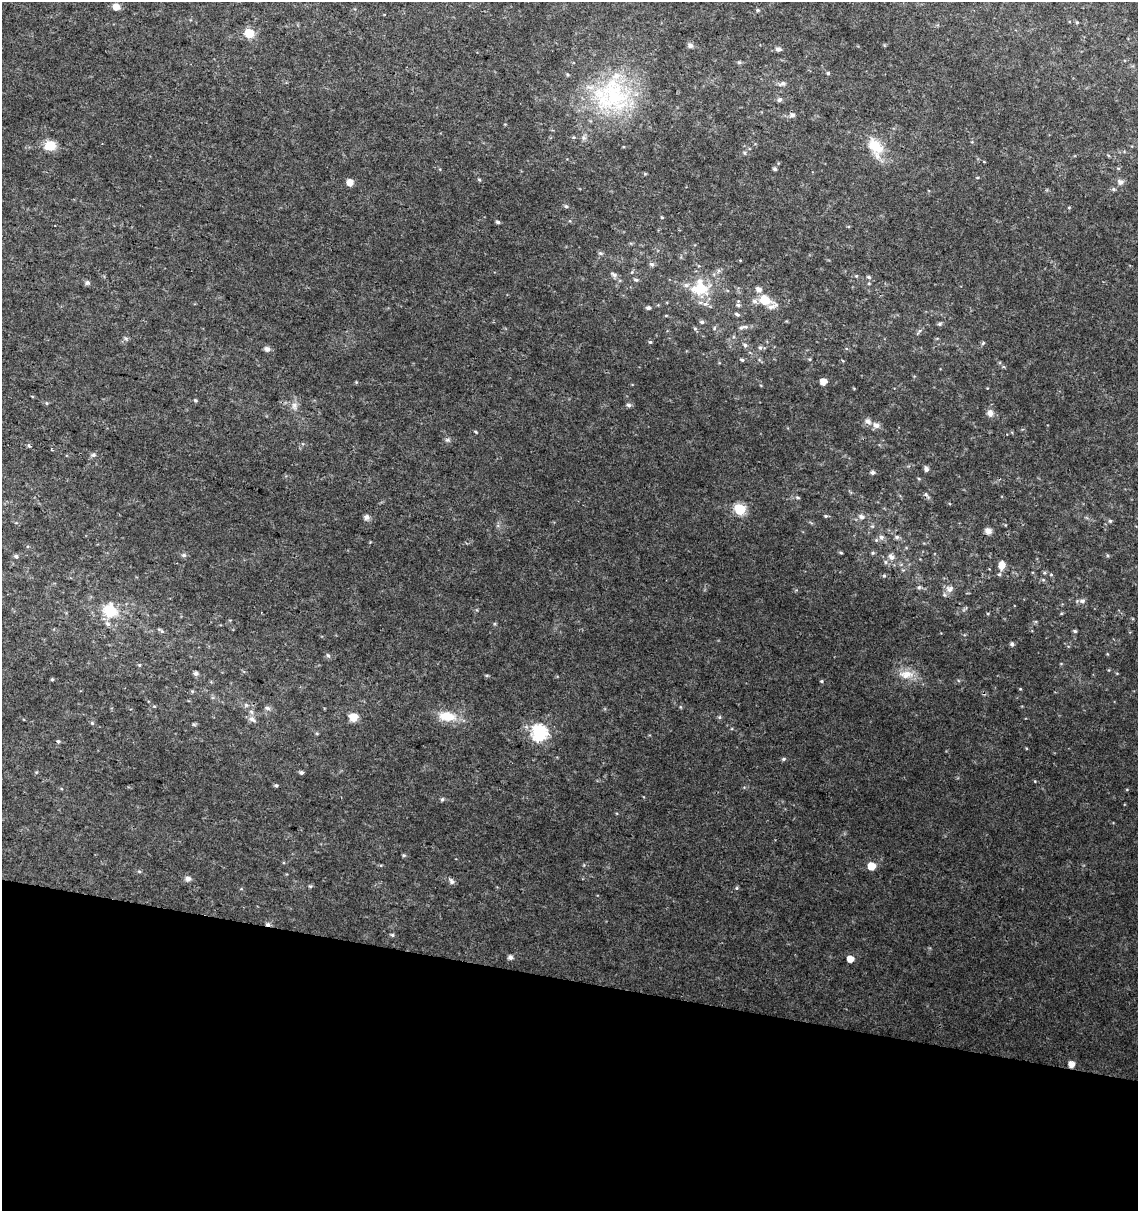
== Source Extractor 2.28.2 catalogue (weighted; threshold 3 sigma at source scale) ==
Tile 15 of 4 x 4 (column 3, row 4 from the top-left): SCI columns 2500-3635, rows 10-1218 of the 5057 x 4845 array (HDU 1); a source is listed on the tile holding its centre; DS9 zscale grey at full resolution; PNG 1140 x 1213 px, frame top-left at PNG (2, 2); no overlay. Shown black and unused: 19% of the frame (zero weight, under 2 of 3 exposures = <1% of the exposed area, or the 3 px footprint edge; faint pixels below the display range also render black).
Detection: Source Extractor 2.28.2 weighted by HDU 2 'WHT'; one run over the whole footprint, this tile lists its part. Background 0.0279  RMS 0.005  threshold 0.0225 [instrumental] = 3 sigma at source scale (4.5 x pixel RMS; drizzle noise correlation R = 1.50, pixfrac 1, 0.0396/0.0396 arcsec/px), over >= 5 px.
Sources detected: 139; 9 inside a brighter listed object's ellipse — not listed separately; the other 130 listed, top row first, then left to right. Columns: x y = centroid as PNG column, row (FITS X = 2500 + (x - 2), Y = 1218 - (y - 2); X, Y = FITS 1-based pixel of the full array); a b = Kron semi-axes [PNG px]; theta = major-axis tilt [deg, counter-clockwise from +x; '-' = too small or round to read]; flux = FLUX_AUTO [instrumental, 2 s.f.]
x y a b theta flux
116 7 5 5 - 5.6
758 10 4 4 - 0.65
1077 22 5 4 - 0.57
249 33 6 5 - 18
690 46 6 5 - 1.8
778 49 6 5 - 1.7
739 62 5 4 - 0.76
828 73 6 4 -46 0.62
782 84 12 7 15 1.7
612 96 55 48 -9 68
780 100 7 5 44 1.2
792 115 7 6 - 1.7
574 137 5 5 - 0.61
584 138 7 7 - 1.5
50 146 6 6 - 26
875 146 28 17 -45 13
745 153 6 4 -71 0.62
984 162 5 3 - 0.42
775 169 4 4 - 1.1
645 174 5 4 - 0.5
479 180 4 4 - 0.61
350 182 5 5 - 6
1121 182 7 6 - 2.2
1113 189 6 4 -28 0.88
566 206 5 4 - 0.84
662 217 5 3 - 0.43
498 222 5 4 - 0.93
600 253 7 5 17 0.99
651 264 7 6 - 1.3
614 274 9 6 -25 1.6
856 276 5 4 - 0.56
869 277 6 4 -17 0.94
636 280 7 4 -20 0.88
87 283 6 6 - 1.1
700 288 17 15 -14 19
765 299 17 12 -27 9.2
705 304 7 6 - 1.6
738 305 6 5 - 0.85
648 308 5 4 - 1.3
737 314 7 5 -28 1
666 315 5 3 - 0.4
702 322 6 4 -10 1
939 324 6 5 - 0.91
742 327 15 5 17 1.8
695 328 6 4 -1 0.65
126 338 6 4 -1 0.9
650 342 4 4 - 0.67
983 343 6 4 45 0.7
745 345 6 5 - 0.98
760 347 6 5 - 0.97
267 349 7 5 -16 1.9
810 359 4 4 - 0.53
742 360 5 4 - 0.73
1004 367 5 3 - 0.65
823 381 5 5 - 5
32 396 5 3 - 0.37
195 400 5 4 - 0.64
46 403 5 3 - 0.52
629 405 6 5 - 1.3
294 406 12 8 -89 2.9
990 413 10 8 -87 2.8
876 425 10 7 -18 2.6
476 432 5 3 - 0.53
447 440 7 5 -19 1.1
29 445 3 3 - 3.2
52 450 3 3 - 0.84
93 455 6 6 - 1.1
926 469 6 5 - 1.7
873 472 5 5 - 1.1
926 494 6 5 - 0.97
797 497 7 4 -8 0.85
740 509 6 6 - 42
826 516 5 4 - 0.66
367 517 8 7 - 1.6
862 517 7 7 - 2.2
1110 521 5 5 - 0.76
988 531 8 7 - 2.3
881 537 8 7 - 1.9
897 537 6 5 - 1.1
841 553 4 4 - 0.61
873 553 5 5 - 0.74
184 555 7 5 14 1.2
16 556 6 5 - 1.1
891 557 9 7 -49 2.6
885 562 6 4 -89 0.88
1002 565 11 8 82 4.3
884 575 6 4 20 0.67
1051 575 5 3 - 0.49
919 587 5 5 - 0.9
950 589 10 8 25 2.9
1082 601 8 7 - 1.7
110 610 16 14 -45 15
162 631 6 4 -47 0.84
1075 631 5 4 - 0.83
1012 644 5 4 - 1.3
328 655 6 5 - 0.96
139 665 5 4 - 0.54
195 674 5 5 - 1.5
906 674 23 11 -3 7
52 679 4 3 - 0.63
822 681 5 4 - 0.6
1020 689 4 3 - 0.38
192 691 5 4 - 0.58
246 705 6 6 - 1.1
154 706 5 3 - 0.49
267 708 8 5 -3 1.4
447 716 21 11 -7 12
353 717 9 8 - 5.9
719 717 5 5 - 0.74
252 719 10 7 -34 2
92 723 6 4 -47 0.72
539 732 7 7 - 95
58 741 4 4 - 0.73
784 759 6 4 21 0.79
301 772 5 4 - 1.2
1035 781 4 3 - 0.42
276 785 5 4 - 0.81
442 799 5 4 - 0.93
403 855 5 4 - 0.69
871 866 6 5 - 9.2
139 871 6 3 -19 0.63
188 879 8 7 - 1.9
451 881 9 6 -52 1.4
310 886 5 4 - 0.67
737 888 5 5 - 0.66
268 924 6 4 -7 1.5
392 935 5 4 - 0.82
510 957 5 5 - 1.8
850 959 5 5 - 5.1
1071 1064 5 5 - 4.6
Overlapping masked pixels (flux is a lower limit): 2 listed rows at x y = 268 924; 1071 1064